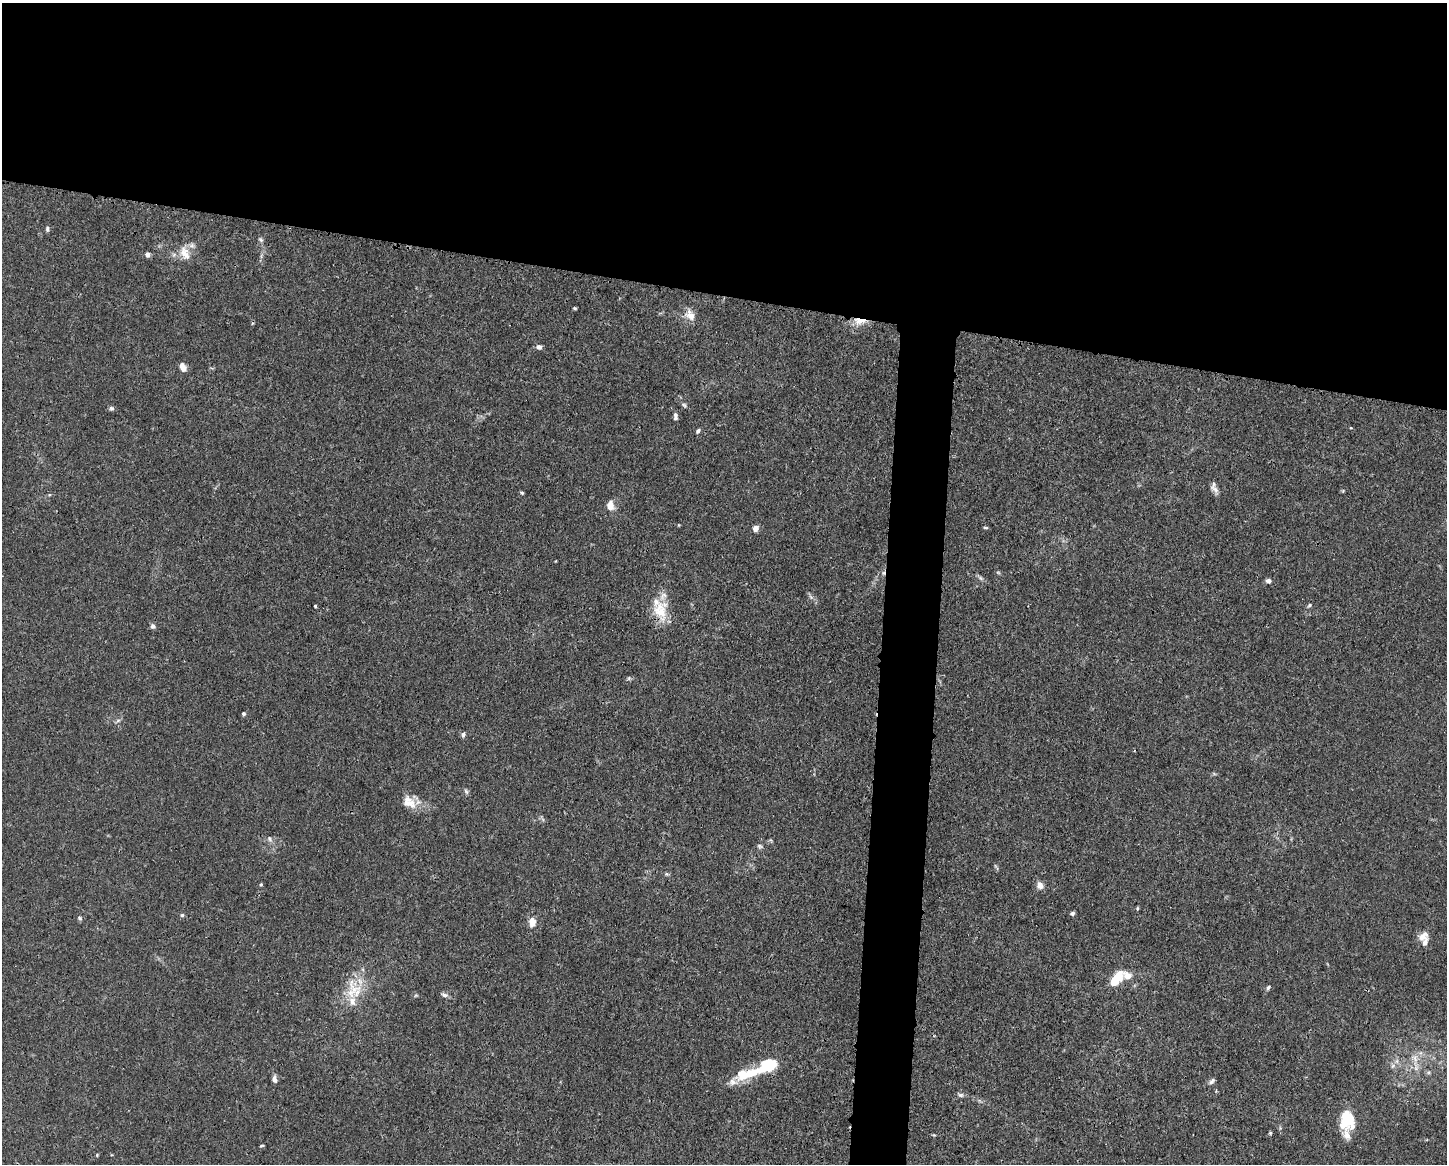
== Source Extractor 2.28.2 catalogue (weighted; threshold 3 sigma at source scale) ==
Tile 2 of 3 x 4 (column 2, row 1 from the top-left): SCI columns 1554-2998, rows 3491-4652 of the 4663 x 4660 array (HDU 1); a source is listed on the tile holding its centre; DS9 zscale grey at full resolution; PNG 1449 x 1166 px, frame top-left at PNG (2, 3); no overlay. Shown black and unused: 28% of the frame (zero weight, under 3 of 4 exposures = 1% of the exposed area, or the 3 px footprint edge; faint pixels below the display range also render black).
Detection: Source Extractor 2.28.2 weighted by HDU 2 'WHT'; one run over the whole footprint, this tile lists its part. Background 0.0155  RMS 0.0022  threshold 0.01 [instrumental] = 3 sigma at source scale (4.5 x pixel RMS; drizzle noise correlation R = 1.50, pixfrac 1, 0.05/0.05 arcsec/px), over >= 5 px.
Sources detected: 67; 6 inside a brighter listed object's ellipse — not listed separately; the other 61 listed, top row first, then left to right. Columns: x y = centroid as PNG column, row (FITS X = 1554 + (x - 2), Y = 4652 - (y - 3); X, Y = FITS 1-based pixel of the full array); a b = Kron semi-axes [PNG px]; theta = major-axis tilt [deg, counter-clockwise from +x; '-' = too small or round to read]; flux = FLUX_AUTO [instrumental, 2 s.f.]
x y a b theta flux
47 229 7 5 -87 0.48
261 240 8 6 -56 0.49
184 253 19 11 -69 2.8
147 254 6 5 - 0.71
575 308 4 3 - 0.27
690 315 16 11 -60 2.1
859 321 17 8 1 2.7
539 347 6 5 - 0.83
183 367 10 6 -71 1.3
684 405 6 5 - 0.39
111 408 6 5 - 0.48
675 416 8 4 -88 0.73
1351 428 3 2 - 0.39
698 431 6 4 51 0.47
1215 489 14 6 -31 1
522 493 4 3 - 0.3
610 505 13 9 -83 1.7
985 527 7 3 -1 0.28
755 528 6 5 - 1.3
883 573 6 5 - 0.46
980 578 7 4 -88 0.37
1269 581 6 5 - 0.88
811 597 7 4 -35 0.53
1309 605 7 4 39 0.36
315 606 3 3 - 0.66
660 610 30 18 -75 6.1
153 626 6 5 - 0.64
629 678 6 4 46 0.35
243 714 4 4 - 0.39
118 720 7 4 2 0.43
463 734 7 5 75 0.58
466 791 9 4 -63 0.44
409 802 19 14 -34 3.3
270 839 9 6 -64 0.7
760 846 7 6 - 0.48
996 867 11 2 -60 0.27
261 884 4 3 - 0.29
1040 885 9 8 - 1.5
1137 908 6 3 82 0.25
1072 913 5 4 - 0.41
182 915 5 5 - 0.34
80 918 6 5 - 0.37
532 922 10 7 88 2.3
1423 936 14 9 37 1.7
1117 978 19 9 53 5.6
1268 988 6 5 - 0.4
354 990 31 19 -61 6.5
416 995 6 3 18 0.26
444 995 10 6 -18 0.64
1415 1059 17 7 -82 1.9
768 1065 17 12 23 8.7
1393 1066 7 6 - 0.66
751 1073 59 11 26 7.1
274 1079 8 5 -77 0.85
1212 1081 10 5 43 0.63
960 1095 10 5 -24 0.55
1347 1121 22 11 87 10
1270 1133 5 4 - 0.25
934 1135 4 4 - 0.21
262 1146 5 2 - 0.24
97 1155 4 4 - 0.21
Overlapping masked pixels (flux is a lower limit): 3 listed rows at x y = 859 321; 883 573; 660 610